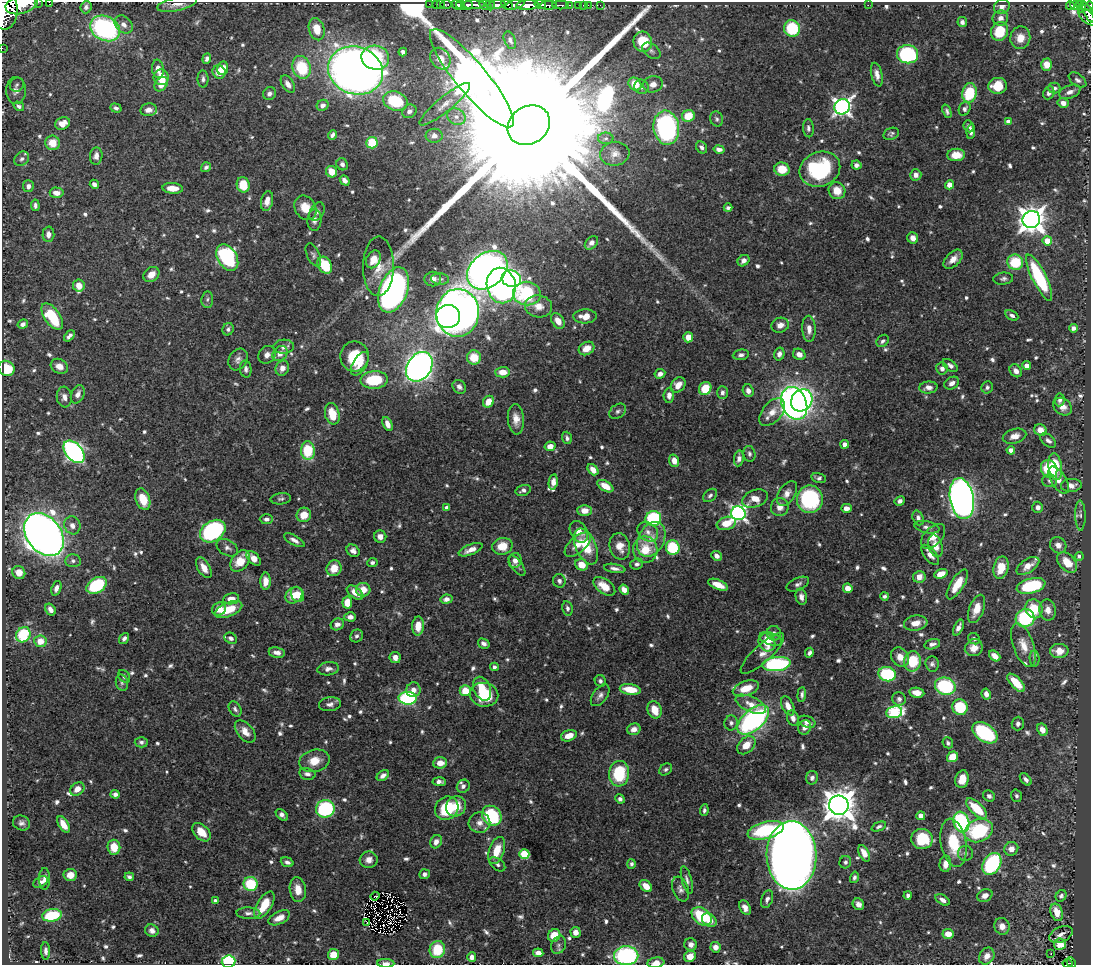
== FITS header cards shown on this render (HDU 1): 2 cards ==
NAXIS1  =                 1089
NAXIS2  =                  963

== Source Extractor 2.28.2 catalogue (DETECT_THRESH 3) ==
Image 1089 x 963 px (HDU 1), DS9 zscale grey, 1 PNG px = 1 image px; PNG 1093 x 967 px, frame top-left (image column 1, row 963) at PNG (2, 2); each listed source drawn as its Kron ellipse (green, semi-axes under 4 px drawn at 4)
Background 0.507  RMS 0.0087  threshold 0.0261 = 3 sigma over >= 5 px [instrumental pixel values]
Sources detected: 794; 1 with non-positive FLUX_AUTO (blend fragments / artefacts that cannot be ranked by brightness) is neither listed nor drawn; of the other 793, the 500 brightest by FLUX_AUTO listed and drawn (293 fainter detections omitted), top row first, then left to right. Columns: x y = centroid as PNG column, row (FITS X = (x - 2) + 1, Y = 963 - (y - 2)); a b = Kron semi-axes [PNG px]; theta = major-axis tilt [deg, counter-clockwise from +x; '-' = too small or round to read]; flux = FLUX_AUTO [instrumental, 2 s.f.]
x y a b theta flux
38 2 2 2 - 17
49 2 2 2 - 5
22 4 17 9 18 1100
177 4 20 7 12 2.6
429 4 2 2 - 6.4
436 4 2 2 - 5.2
446 4 6 3 0 27
540 4 6 3 -11 160
440 5 3 2 - 11
457 5 6 4 -26 320
461 5 4 3 - 290
473 5 12 3 -1 460
485 5 6 4 -20 65
490 5 5 3 - 62
497 5 8 4 9 310
507 5 6 3 -30 210
515 5 10 4 16 230
527 5 11 4 3 950
549 5 8 4 3 270
561 5 8 3 -1 86
569 5 3 2 - 29
579 5 3 3 - 20
583 5 2 2 - 4.7
588 5 2 2 - 4.9
600 5 4 2 - 5
868 5 2 2 - 3.9
1075 5 5 3 - 80
1080 5 3 3 - 31
467 6 6 3 22 140
1002 6 8 7 - 3.4
1070 6 4 3 - 52
1089 6 4 3 - 120
86 7 6 5 - 1.6
1082 8 4 3 - 33
5 10 20 12 87 2300
1088 12 11 3 -63 93
1088 17 12 5 -41 140
1000 18 8 7 - 3.5
962 22 5 5 - 2
124 24 10 7 -44 3.9
105 28 16 12 -27 98
792 28 8 8 - 29
317 29 11 7 -75 11
999 31 10 8 71 17
1020 38 11 10 - 7.4
510 40 9 5 -67 2
643 42 10 9 - 19
2 48 2 2 - 1.9
651 51 10 6 -39 2
403 52 4 4 - 2.3
908 54 11 9 -7 67
375 58 14 12 -12 31
207 59 5 4 - 2.1
440 59 11 9 -52 10
1047 65 6 5 - 8.6
301 67 11 9 -72 28
223 68 7 5 79 6.7
158 69 9 6 -83 5
355 70 28 23 -21 680
219 72 7 6 - 7.4
877 74 12 5 -77 3.9
161 77 8 7 - 12
472 78 62 15 -50 2700
203 79 8 5 90 1.8
1077 80 10 6 -36 2
161 84 8 5 50 7
288 84 10 5 -57 3.7
635 84 7 5 -47 11
653 84 10 8 14 3.7
17 85 7 6 - 2
998 86 9 8 - 12
641 87 7 7 - 2.1
1054 88 6 5 - 2
16 90 13 10 -90 4.7
1070 92 11 6 22 3.4
969 93 9 7 79 28
1049 93 6 5 - 2
269 94 7 6 - 2.3
395 101 12 9 -19 37
1063 103 6 5 - 3.7
445 104 32 7 39 8
323 105 6 5 - 2.6
19 106 5 4 - 1.7
842 107 8 7 - 260
116 108 6 4 -20 1.5
965 109 7 5 66 2
148 110 8 6 9 3.4
409 111 7 6 - 2.3
947 111 7 4 -69 1.6
688 116 6 6 - 13
456 117 9 8 - 3.8
717 119 8 6 -71 1.5
1008 122 4 4 - 4.3
62 123 8 6 20 6.3
529 125 22 18 34 120000
969 126 6 5 - 1.6
666 128 17 12 -82 100
808 128 9 5 -86 1.9
971 131 8 4 85 2.4
891 134 8 5 23 1.5
332 135 5 4 - 2.1
434 136 8 7 - 3.5
606 138 8 5 0 1.9
52 143 7 7 - 9.8
372 143 6 5 - 24
702 147 6 5 - 2
719 149 6 4 -12 2.8
615 154 14 12 8 5.8
956 155 9 6 4 8.7
96 156 8 6 84 3.4
22 159 8 6 43 1.7
342 164 6 5 - 2.4
856 165 5 4 - 2.7
206 167 5 4 - 1.6
782 169 7 6 - 11
820 169 21 17 22 56
332 172 6 5 - 11
916 175 5 5 - 3.2
345 180 5 4 - 3.5
94 184 5 4 - 2.5
243 185 8 6 -78 16
950 185 5 4 - 5.2
28 186 6 5 - 2.4
173 188 10 5 -3 7.2
837 191 9 8 - 9.4
57 193 7 5 -3 5.1
267 201 10 6 77 5.4
35 205 6 4 -83 1.7
305 208 13 10 -57 10
728 208 4 3 - 1.8
317 212 10 6 58 2.2
1031 219 9 8 - 750
314 220 10 7 88 3
48 234 7 6 - 3.7
913 238 6 5 - 3.3
1047 241 4 4 - 11
591 243 8 5 48 3.3
313 255 12 6 -65 1.9
227 258 14 9 -59 73
373 259 9 7 65 6.1
953 259 11 7 44 5.7
743 261 6 5 - 2.9
1015 262 8 7 - 24
325 265 9 6 -60 22
378 266 30 15 89 12
487 270 22 16 40 570
151 274 8 7 - 5.7
1039 278 25 7 -63 53
433 279 8 7 - 4.3
440 279 9 5 -6 1.9
511 279 10 8 -18 120
1003 279 10 6 6 1.8
79 285 6 6 - 6.6
501 286 18 14 -79 190
394 290 23 14 69 280
527 293 14 11 -8 49
207 299 8 6 85 1.6
538 306 13 11 -10 7.3
458 313 24 21 87 600
1012 315 7 4 -30 1.9
448 316 12 11 - 210
585 316 12 7 3 7.3
52 317 15 7 -56 30
558 321 8 6 -56 6.9
23 324 5 4 - 2.4
780 325 9 7 18 4.2
1073 328 4 4 - 2.6
228 329 6 5 - 1.6
809 329 13 6 -87 4.6
69 336 6 4 49 2.1
688 337 5 5 - 6.1
883 341 7 5 46 1.8
284 347 10 7 3 2.6
586 348 8 6 30 7.2
280 354 8 6 45 4.1
779 354 6 5 - 2.7
799 354 6 5 - 4.2
267 355 9 8 - 3.7
741 355 8 5 7 2.1
354 356 15 14 - 27
474 358 7 7 - 11
238 359 11 9 59 3.2
360 364 13 7 59 5.1
950 365 8 5 -35 2
59 366 9 7 -28 4.6
1027 366 4 4 - 3.9
419 367 16 12 55 400
6 368 8 7 - 17
282 368 8 6 66 4.5
942 368 6 6 - 2.8
246 369 8 5 -85 2.2
1016 371 7 5 -48 2.8
503 372 7 5 1 7.7
660 374 5 4 - 2.9
374 380 14 9 5 28
952 383 8 6 32 3.3
678 385 8 6 48 5.6
459 387 7 6 - 2.5
928 387 9 6 6 3.7
987 387 6 5 - 1.8
705 389 7 6 - 14
748 391 6 5 - 3.6
722 392 6 5 - 2.2
78 394 10 6 67 3.6
669 395 7 5 86 3.6
64 397 10 7 -83 3.6
802 400 12 10 53 120
1060 400 6 5 - 1.9
488 402 6 5 - 8.2
794 403 17 12 -66 370
1063 407 10 8 -37 4.6
618 411 9 6 35 1.8
772 412 16 9 48 6.6
332 414 11 7 -77 14
516 419 15 8 -85 6.1
387 424 7 4 -66 4.2
1040 430 6 5 - 6.2
1014 436 12 7 15 5.2
567 438 6 5 - 1.8
1048 440 9 5 -39 2.3
845 444 4 4 - 5.3
550 446 6 5 - 5.1
1011 450 4 4 - 3.5
308 451 9 7 -85 28
74 452 13 8 -50 210
749 454 8 6 -78 1.6
739 458 8 5 81 2.6
674 461 6 5 - 5.5
1055 467 13 6 -81 18
1049 469 9 8 - 29
593 470 6 4 -49 4.7
819 478 7 5 -16 1.8
1059 480 15 7 -58 4.7
1050 481 7 6 - 2
553 482 8 4 80 3.9
1071 485 10 6 5 3.8
605 486 9 5 -31 8.8
523 490 8 5 16 2.2
787 493 14 8 56 5.2
710 495 8 5 42 1.6
143 499 11 7 -71 13
281 499 10 5 5 1.5
755 499 13 8 20 7.7
810 499 14 13 - 61
962 499 21 12 -80 570
900 501 5 4 - 2.1
780 507 9 9 - 4.8
1038 507 5 5 - 2.6
447 508 4 4 - 3.8
846 508 5 4 - 3.7
585 510 7 5 -2 6.2
738 513 7 7 - 210
304 515 7 7 - 8.5
1080 515 15 5 -89 1.9
918 518 7 5 -70 2.6
266 519 6 5 - 2.1
653 519 8 7 - 55
726 523 10 6 16 10
72 525 9 8 - 3.9
927 527 13 6 -12 2.7
213 531 14 10 34 100
579 532 12 8 -59 6.7
648 532 11 8 -37 4.3
44 535 23 17 -52 740
933 536 15 8 46 6.8
380 537 6 6 - 3.5
651 539 18 13 63 11
294 540 11 4 -28 2.8
578 545 16 8 41 7.4
1058 545 8 7 - 3.7
502 546 10 8 12 12
586 546 19 10 -66 19
620 546 13 10 -76 7.5
935 546 11 7 -74 7
227 548 11 7 -28 2.5
673 548 7 7 - 31
471 550 12 5 22 4.6
645 550 13 12 - 15
353 551 7 5 -40 2.8
930 555 12 6 -51 3.9
717 556 5 4 - 3.1
1079 556 4 4 - 1.9
254 558 9 5 -46 5.6
73 561 8 6 2 1.8
240 561 12 8 52 12
515 561 7 6 - 3.9
1067 562 12 8 -47 11
372 563 5 4 - 1.6
637 564 6 5 - 1.9
582 565 6 5 - 9.9
517 566 12 5 -54 2.1
1028 566 13 6 33 6
204 568 11 6 -59 5.6
334 568 8 7 - 9.6
615 568 11 4 -9 2.8
1001 568 11 7 76 13
19 573 7 6 - 6.4
941 574 7 4 19 6.8
919 577 6 5 - 5.4
265 581 8 5 89 5.6
559 581 7 6 - 2.1
798 584 12 6 24 2.5
957 584 17 6 58 11
97 585 11 7 32 48
718 585 10 5 -22 7
604 586 12 7 -36 9.3
1031 586 15 7 15 46
56 588 7 5 69 2.9
848 588 5 4 - 6.3
624 589 5 4 - 5
363 590 7 7 - 8.2
355 593 9 5 -36 6.8
298 594 8 6 -64 7.9
294 595 9 7 37 9.3
884 596 4 4 - 1.6
801 597 8 5 -78 3.4
231 599 8 5 10 6.1
446 599 6 4 9 2.9
347 603 6 5 - 10
567 608 7 5 -81 1.8
50 609 6 5 - 3.5
219 609 7 6 - 8
976 609 15 7 69 8.8
1034 609 9 8 - 17
228 610 14 7 22 16
1048 610 10 8 -78 5.1
350 617 6 4 -2 3.1
1025 618 9 9 - 49
916 623 12 7 9 6.5
337 624 7 5 27 3.1
418 626 9 6 88 7.5
958 628 8 4 63 3.2
774 633 7 7 - 2.5
23 635 8 7 - 39
357 636 7 6 - 1.7
124 638 6 4 54 2
231 638 6 5 - 2
771 639 12 6 -19 7.5
974 639 6 5 - 1.6
40 641 6 6 - 9.3
767 642 9 8 - 6
484 644 6 4 -30 2.1
932 644 8 5 15 2.5
1023 645 23 10 -70 8.6
974 648 9 8 - 5.5
1059 651 9 7 1 7.2
277 652 8 5 -8 3.3
809 653 5 4 - 1.9
762 654 28 8 42 5.9
995 656 6 4 -41 5.4
395 657 6 5 - 4.4
900 657 10 8 -55 5.5
1034 658 8 5 -85 1.5
912 661 10 8 81 21
776 664 14 7 6 76
932 664 7 6 - 1.9
494 667 4 4 - 2
328 669 11 6 8 3.1
887 674 8 7 - 43
124 676 7 5 -53 1.6
600 681 6 5 - 1.8
122 683 8 6 -76 1.7
1016 683 11 5 -46 13
945 686 10 8 -17 56
746 688 13 7 19 11
482 689 12 8 -66 16
630 689 10 5 -8 13
413 690 7 7 - 4
465 691 5 5 - 12
917 693 8 5 -10 6
802 694 7 4 86 1.7
986 694 6 4 -80 3.4
484 695 14 12 -11 24
600 695 12 7 53 2.9
408 698 9 6 -2 92
899 699 7 6 - 2.2
330 704 11 7 7 3
751 704 16 7 -25 7.3
788 706 10 5 -64 5.3
960 707 8 7 - 26
235 709 8 5 -60 1.7
655 710 9 7 -69 11
894 712 8 6 11 67
793 718 8 6 -72 3.5
753 720 19 10 41 130
807 722 8 5 -20 2.6
731 723 7 6 - 1.9
1018 724 7 6 - 1.8
805 727 7 6 - 3.9
634 729 7 5 16 3.3
1042 730 6 5 - 4.2
245 732 13 8 -49 5.9
985 733 14 8 -34 63
569 736 8 5 19 7.2
141 742 6 5 - 1.5
948 743 6 5 - 1.5
746 745 11 7 44 7.6
952 757 6 5 - 14
314 761 15 11 14 9.2
440 763 7 5 6 6
666 769 7 5 34 1.5
307 774 8 5 -12 2.4
619 774 13 10 85 32
383 775 7 4 36 2.8
812 778 7 6 - 2.3
962 779 9 6 77 7.1
1026 779 7 4 -47 2.1
439 782 7 4 -4 2.4
463 786 7 6 - 2.1
77 789 7 6 - 5.5
115 794 4 4 - 2.3
989 796 6 5 - 2.2
1016 796 6 5 - 1.6
620 799 5 4 - 2.1
839 805 10 9 - 1300
456 806 10 9 - 9.8
447 808 12 11 - 29
976 808 13 6 -44 23
325 809 9 8 - 69
704 810 6 4 84 1.5
282 815 7 4 -41 2.9
492 816 11 9 -48 45
921 816 4 4 - 7.3
961 822 10 7 -72 70
21 823 9 7 -23 2.2
479 823 11 10 - 4.6
63 824 9 5 -59 6.3
879 827 8 4 24 1.6
766 830 18 8 15 48
979 831 14 11 21 47
201 832 11 7 -45 9
922 839 11 10 - 23
436 842 7 5 62 3.8
953 843 24 12 -80 25
114 847 7 6 - 12
1011 849 7 6 - 4.6
497 851 14 7 71 11
864 853 9 5 -64 5.9
966 853 7 7 - 1.8
524 854 5 5 - 44
791 855 34 25 -88 1000
369 860 9 8 - 4.3
287 862 6 4 -19 1.9
845 862 6 6 - 1.7
497 864 9 5 -37 1.9
631 864 5 4 - 1.6
945 864 8 6 85 4.5
992 864 12 8 59 72
425 874 5 5 - 2.3
70 875 7 6 - 5.8
129 877 5 4 - 1.6
854 877 6 4 76 1.8
44 879 11 5 90 3
687 880 14 5 -75 2.3
41 882 8 5 29 2.7
251 884 7 7 - 29
646 886 7 5 -43 7.3
680 889 13 7 -70 2.8
298 890 12 8 -81 7.6
908 895 4 4 - 2.1
375 896 5 2 - 2.3
985 896 8 6 26 4.4
1061 896 6 5 - 1.6
767 899 9 5 69 2.4
942 900 8 5 -32 3.1
216 901 4 4 - 2.6
858 904 6 5 - 2.6
264 905 15 7 58 16
745 908 7 5 -63 3.6
1057 912 9 6 -71 9
248 913 12 5 -1 2.5
52 915 10 6 11 34
702 916 11 7 -37 33
279 918 11 6 25 5.1
709 920 8 6 -35 9.7
366 922 4 2 - 2.3
1002 926 8 7 - 5.1
152 931 7 6 - 2.9
575 932 5 5 - 4.1
948 934 5 5 - 7.6
1061 934 12 7 24 3.2
554 935 6 6 - 12
691 944 6 6 - 3
1060 944 6 5 - 9.3
559 945 9 7 63 2.1
716 947 5 5 - 4.3
437 950 8 7 - 23
46 951 9 4 -88 2.4
538 953 5 4 - 4.4
333 954 5 5 - 9.2
1051 954 3 2 - 1.9
626 956 12 9 1 83
690 956 6 5 - 7.9
987 956 9 7 58 5.3
472 957 5 4 - 4
228 961 7 6 - 52
386 963 8 4 -2 2.8
656 963 8 5 8 5
1071 963 6 4 -61 51
1067 964 5 4 - 34
At the frame edge (FLAGS 8, measured only in part): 13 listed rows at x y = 38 2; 49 2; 22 4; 177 4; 1089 6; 5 10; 1088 17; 2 48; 626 956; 228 961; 386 963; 656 963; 1067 964
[293 fainter detections neither listed nor drawn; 1 non-positive-flux detection neither listed nor drawn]